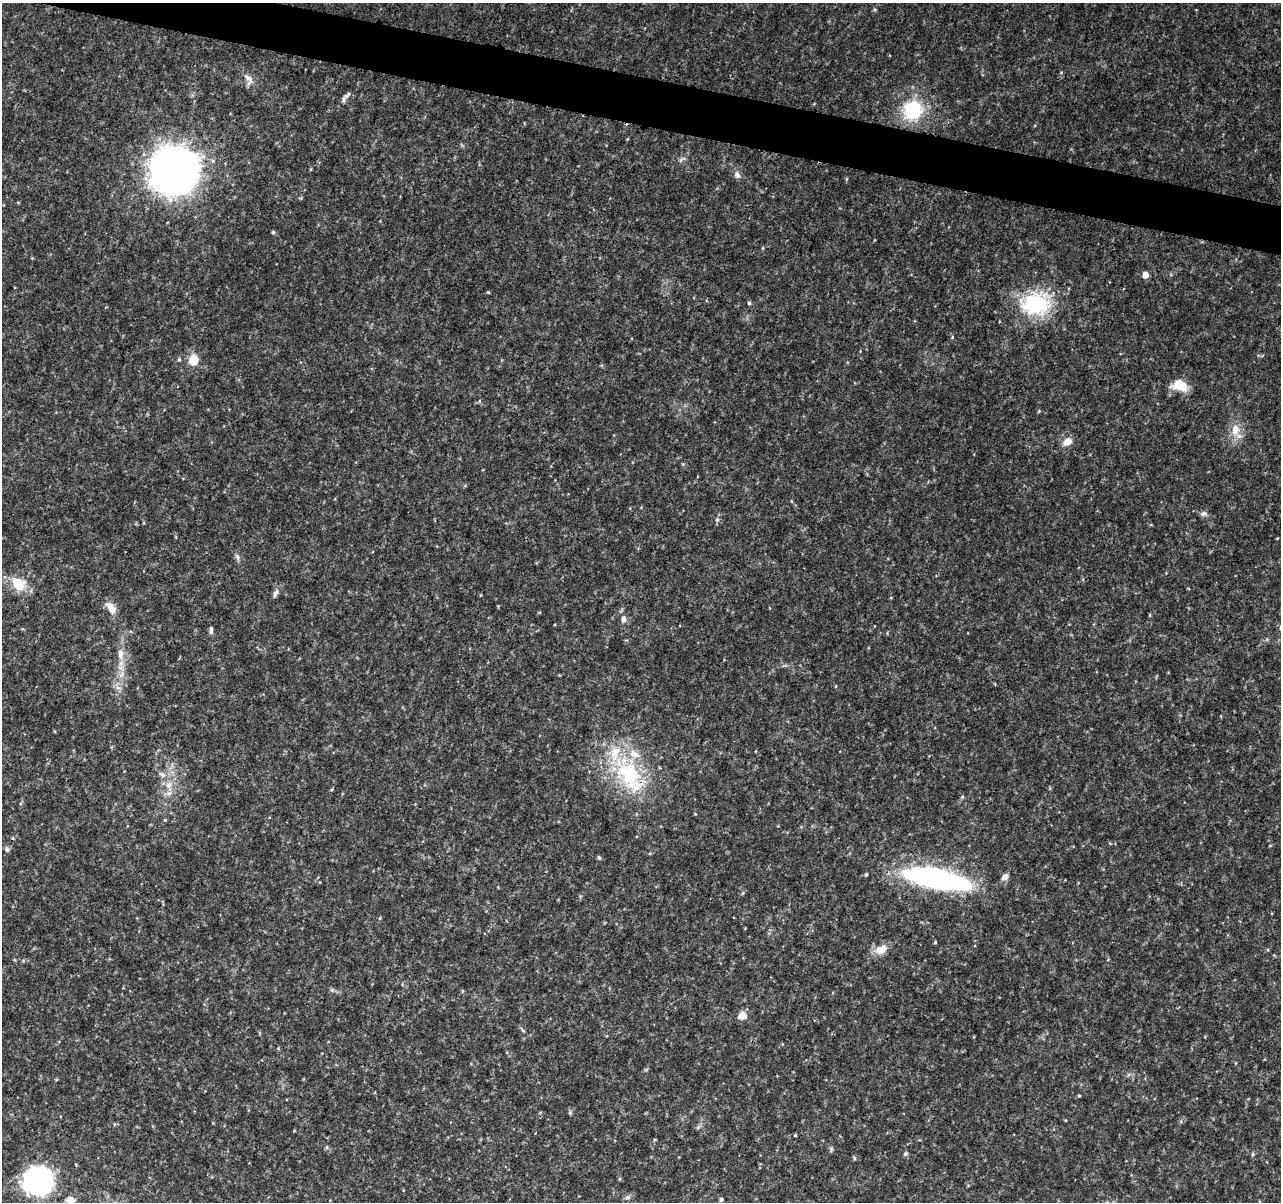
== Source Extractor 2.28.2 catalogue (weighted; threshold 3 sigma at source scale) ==
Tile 11 of 4 x 4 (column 3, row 3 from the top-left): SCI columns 2565-3843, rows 1433-2632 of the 5138 x 5323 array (HDU 1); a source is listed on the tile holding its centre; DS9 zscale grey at full resolution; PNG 1283 x 1204 px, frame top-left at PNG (2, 3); no overlay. Shown black and unused: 4% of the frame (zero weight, under 3 of 4 exposures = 1% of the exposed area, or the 3 px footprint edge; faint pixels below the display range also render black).
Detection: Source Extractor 2.28.2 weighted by HDU 2 'WHT'; one run over the whole footprint, this tile lists its part. Background 0.0536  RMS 0.0045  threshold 0.0204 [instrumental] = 3 sigma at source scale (4.5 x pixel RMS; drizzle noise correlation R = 1.50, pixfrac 1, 0.0396/0.0396 arcsec/px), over >= 5 px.
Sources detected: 58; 2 inside a brighter listed object's ellipse — not listed separately; the other 56 listed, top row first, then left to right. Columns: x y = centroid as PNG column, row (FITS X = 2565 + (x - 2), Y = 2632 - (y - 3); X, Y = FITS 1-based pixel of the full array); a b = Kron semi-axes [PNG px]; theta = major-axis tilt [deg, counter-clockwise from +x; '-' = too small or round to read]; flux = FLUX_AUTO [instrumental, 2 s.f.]
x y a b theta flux
249 79 18 9 -64 3.6
345 97 19 5 51 1.9
912 110 21 20 - 26
682 159 12 3 28 0.9
311 169 5 3 - 0.4
174 171 22 21 - 680
737 175 10 7 -61 2
273 232 5 4 - 0.7
1145 275 5 5 - 4.4
488 292 4 3 - 0.38
749 303 5 5 - 0.81
1036 304 28 21 11 42
179 359 4 4 - 0.64
193 360 10 8 82 8.7
1180 385 21 13 -12 7.7
1235 430 17 11 85 6.4
1067 442 12 9 29 4
1203 513 10 6 11 1.4
717 520 7 5 88 1
237 557 10 5 -66 1.3
19 584 18 14 -37 11
275 593 13 6 66 1.7
111 608 18 10 -55 4.3
1150 615 5 3 - 0.4
623 619 8 6 89 1.8
211 630 10 4 88 1.2
120 654 15 8 -88 4.1
121 675 10 5 55 1.9
836 686 5 3 - 0.34
118 688 7 4 -19 1.2
630 776 60 30 -55 45
169 784 10 7 27 2.9
962 797 5 5 - 0.58
7 849 8 6 -73 1.1
599 858 6 4 -62 0.72
866 874 4 3 - 0.51
1005 877 10 7 45 2.1
936 879 68 18 -11 100
742 893 5 3 - 0.52
380 918 5 3 - 0.44
935 943 5 3 - 0.39
881 950 17 11 34 5.2
742 1016 10 9 - 3.7
1079 1096 4 4 - 0.46
570 1113 6 5 - 0.7
795 1135 4 3 - 0.46
327 1147 5 5 - 0.73
831 1149 8 3 85 0.67
905 1154 7 5 43 0.9
1253 1154 6 4 89 0.65
854 1158 6 3 -71 0.52
619 1179 5 3 - 0.43
38 1181 19 18 - 130
628 1197 8 5 18 1.2
721 1199 4 4 - 0.93
70 1200 8 6 -3 3.7
Overlapping masked pixels (flux is a lower limit): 1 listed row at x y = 630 776
Isophote crosses this tile's border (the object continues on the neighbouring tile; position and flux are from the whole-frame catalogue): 1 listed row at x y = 70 1200